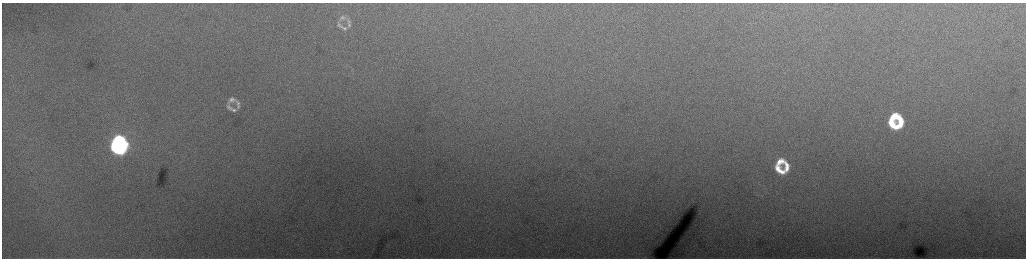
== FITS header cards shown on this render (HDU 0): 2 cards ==
NAXIS1  =                 2048 /fastest changing axis
NAXIS2  =                  512 /next to fastest changing axis

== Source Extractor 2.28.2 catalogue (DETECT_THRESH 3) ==
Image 2048 x 512 px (HDU 0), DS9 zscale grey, zoomed out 1/2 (1 PNG px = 2 x 2 image px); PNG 1028 x 260 px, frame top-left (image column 1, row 511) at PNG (2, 3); no overlay
Background 222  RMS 3.7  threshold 11.1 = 3 sigma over >= 5 px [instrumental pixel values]
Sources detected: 19; all 19 listed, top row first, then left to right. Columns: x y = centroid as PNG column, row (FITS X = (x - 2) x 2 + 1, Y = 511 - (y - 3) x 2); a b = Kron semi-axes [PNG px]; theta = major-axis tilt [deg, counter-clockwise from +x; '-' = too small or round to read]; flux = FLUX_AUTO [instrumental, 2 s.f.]
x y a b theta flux
342 18 10 6 1 2600
349 21 12 4 -48 2200
339 25 8 6 -21 2200
349 25 7 5 -88 1800
344 28 12 5 -23 2600
232 100 14 8 20 4900
238 103 9 6 -57 2800
238 106 8 5 77 2500
228 107 9 6 -56 2900
233 110 10 5 -4 2500
894 117 9 5 35 15000
900 121 11 5 -82 15000
893 125 11 6 -37 20000
117 140 10 7 33 56000
124 145 10 5 -82 50000
118 149 12 6 -30 79000
780 162 10 6 35 8700
786 166 11 5 -85 8200
780 170 12 6 -39 11000